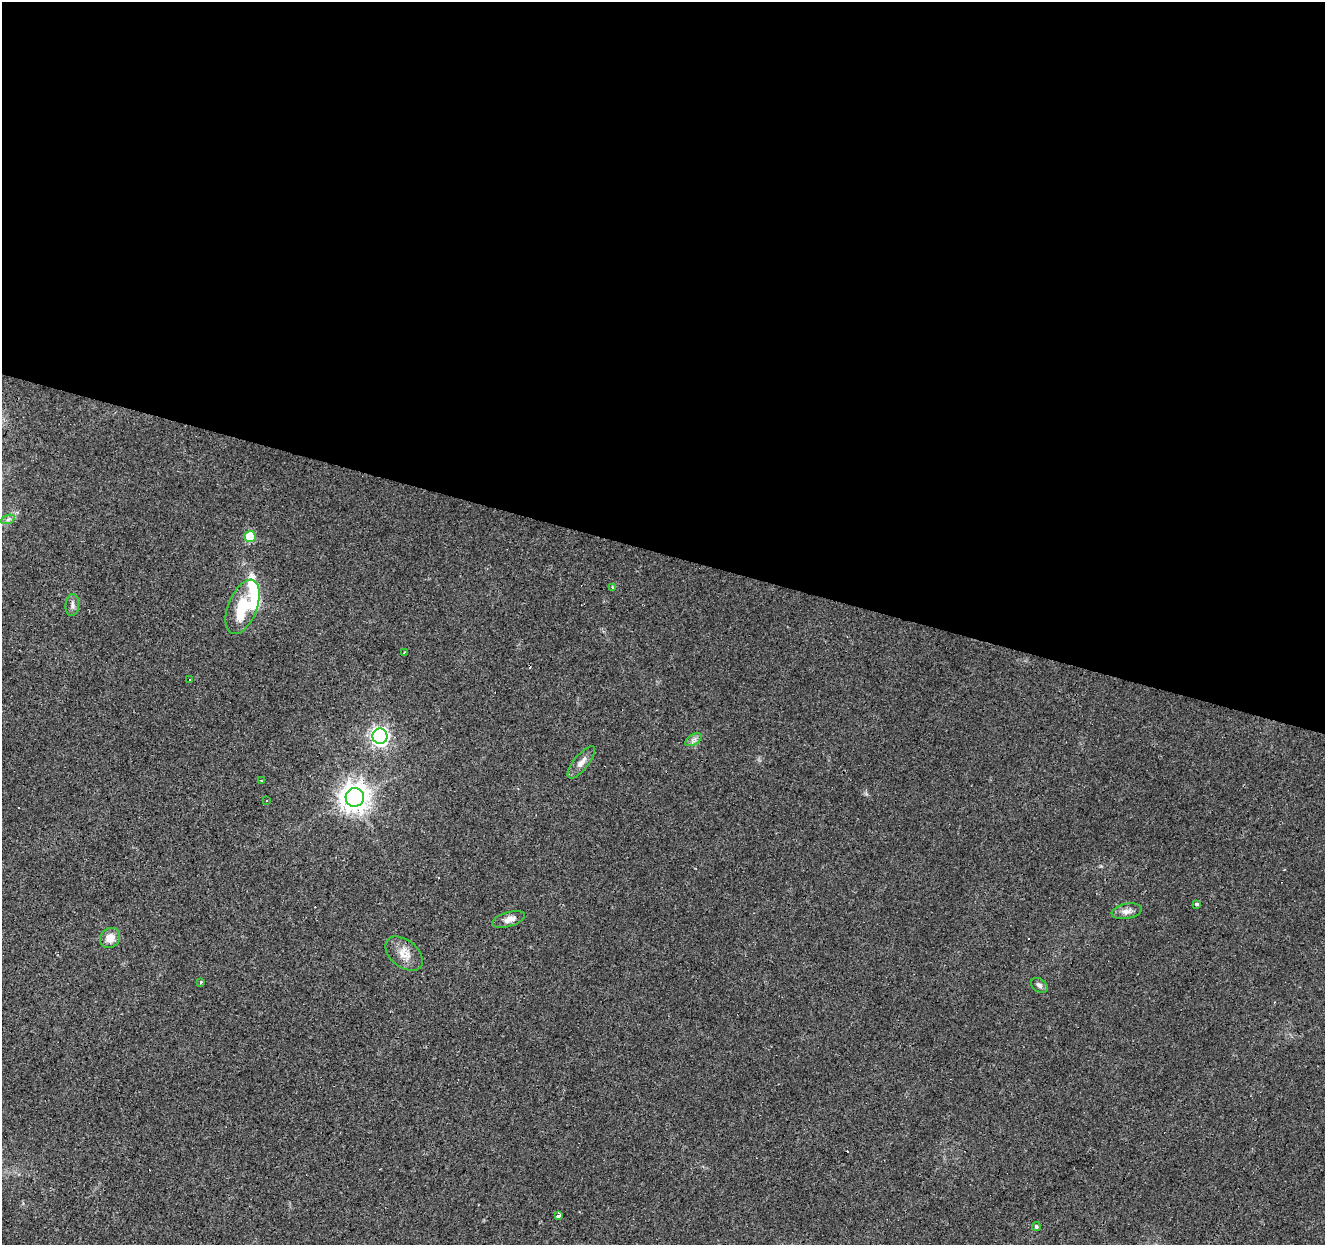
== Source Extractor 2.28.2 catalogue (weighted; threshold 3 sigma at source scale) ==
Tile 3 of 4 x 4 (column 3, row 1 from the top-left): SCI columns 2654-3976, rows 4009-5251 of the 5300 x 5466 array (HDU 1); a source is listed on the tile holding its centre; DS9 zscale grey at full resolution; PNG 1327 x 1247 px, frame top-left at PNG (2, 2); each listed source drawn as its Kron ellipse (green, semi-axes under 4 px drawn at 4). Shown black and unused: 44% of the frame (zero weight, under 3 of 4 exposures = <1% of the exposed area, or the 3 px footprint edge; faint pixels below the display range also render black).
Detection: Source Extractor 2.28.2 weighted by HDU 2 'WHT'; one run over the whole footprint, this tile lists its part. Background 0.0156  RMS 0.0032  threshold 0.0144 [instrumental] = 3 sigma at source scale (4.5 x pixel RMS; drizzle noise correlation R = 1.50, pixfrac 1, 0.0396/0.0396 arcsec/px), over >= 5 px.
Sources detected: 32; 8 cosmic-ray / hot-pixel residue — neither listed nor drawn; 2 inside a brighter listed object's ellipse — not listed separately; the other 22 listed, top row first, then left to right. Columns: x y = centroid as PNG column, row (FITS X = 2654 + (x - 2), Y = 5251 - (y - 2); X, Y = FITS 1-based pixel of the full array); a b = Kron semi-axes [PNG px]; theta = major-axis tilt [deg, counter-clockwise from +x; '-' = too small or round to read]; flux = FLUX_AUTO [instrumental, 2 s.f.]
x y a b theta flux
8 519 7 4 20 0.75
250 536 6 5 - 12
613 587 3 3 - 0.71
72 605 11 7 87 1.2
243 607 29 14 68 13
404 652 3 2 - 0.4
189 679 3 3 - 1.5
380 736 8 7 - 120
693 740 9 5 32 0.99
581 762 20 7 51 2.3
262 780 3 2 - 0.37
355 797 9 9 - 400
267 801 3 2 - 0.45
1196 904 4 3 - 1.2
1127 911 15 7 11 1.9
509 919 17 7 16 2.4
110 938 11 9 44 3.2
404 954 21 13 -39 4
201 982 3 3 - 0.65
1039 985 9 6 -35 1
558 1216 3 3 - 48
1036 1226 4 4 - 0.71